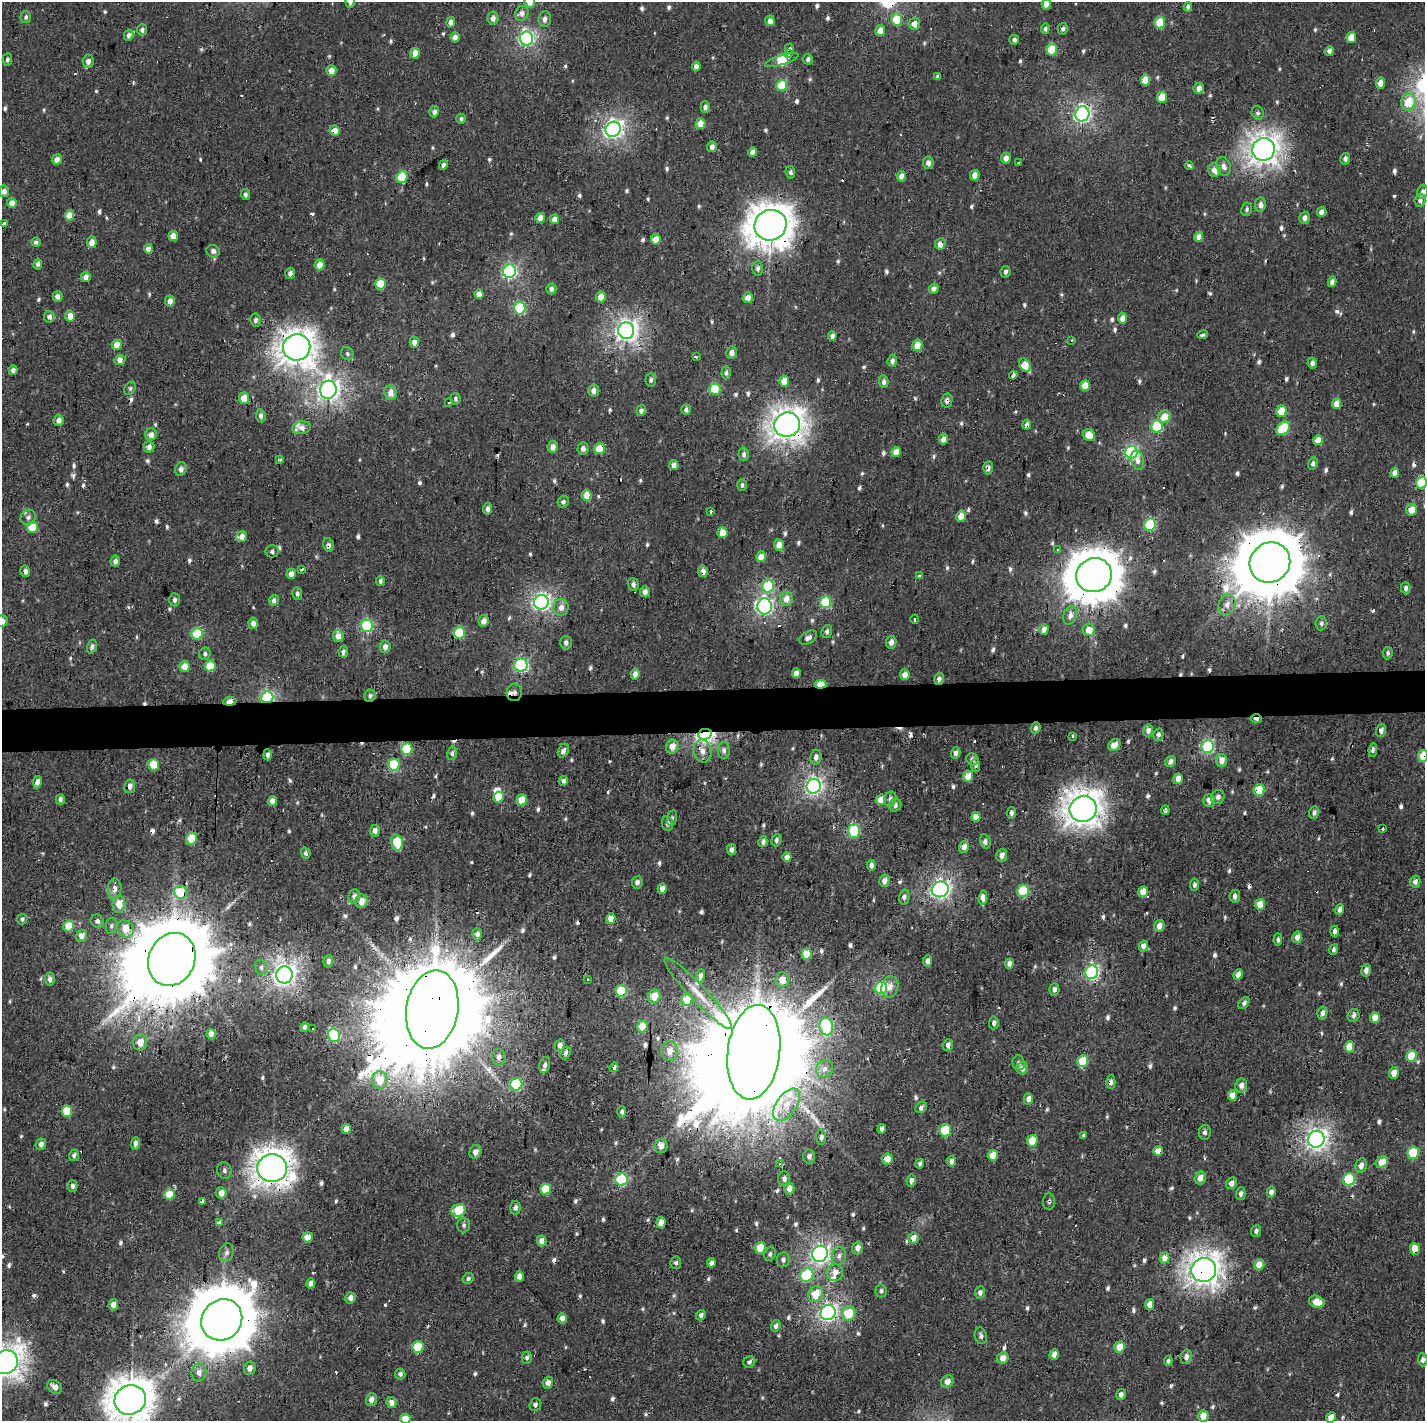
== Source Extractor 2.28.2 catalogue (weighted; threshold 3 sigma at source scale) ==
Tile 5 of 3 x 3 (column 2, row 2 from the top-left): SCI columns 1427-2849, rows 1552-2970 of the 4271 x 4523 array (HDU 1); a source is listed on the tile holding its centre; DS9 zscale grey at full resolution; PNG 1427 x 1423 px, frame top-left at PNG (2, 2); each listed source drawn as its Kron ellipse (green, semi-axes under 4 px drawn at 4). Shown black and unused: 3% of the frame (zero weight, under 2 of 3 exposures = <1% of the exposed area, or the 3 px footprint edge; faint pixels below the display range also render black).
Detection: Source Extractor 2.28.2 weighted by HDU 2 'WHT'; one run over the whole footprint, this tile lists its part. Background 7.19e-04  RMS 0.0035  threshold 0.0158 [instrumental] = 3 sigma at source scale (4.5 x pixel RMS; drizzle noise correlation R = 1.50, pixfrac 1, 0.0396/0.0396 arcsec/px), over >= 5 px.
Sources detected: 774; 1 too faint to see at this stretch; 1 inside a brighter object's white glare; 34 cosmic-ray / hot-pixel residue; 2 long thin detections or spike segments (spike, bleed or trail) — neither listed nor drawn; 6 inside a brighter listed object's ellipse — not listed separately; of the other 730, all 500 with FLUX_AUTO >= 0.847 (the completeness limit of this list) listed and drawn (230 fainter detections not listed), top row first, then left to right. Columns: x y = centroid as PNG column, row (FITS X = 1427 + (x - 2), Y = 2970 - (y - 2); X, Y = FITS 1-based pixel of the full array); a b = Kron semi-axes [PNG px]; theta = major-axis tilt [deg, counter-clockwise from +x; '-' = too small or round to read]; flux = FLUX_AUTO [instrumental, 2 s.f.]
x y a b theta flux
350 2 6 4 -87 1.1
530 2 6 5 - 3
1046 4 5 4 - 3.1
1188 7 5 4 - 1.2
522 13 7 6 - 1.7
26 17 6 5 - 0.86
493 18 6 5 - 1.8
545 19 8 6 84 1.7
897 20 6 5 - 13
770 21 5 5 - 2.5
451 22 5 4 - 1.9
1160 22 6 5 - 12
914 24 6 5 - 2.9
1045 29 5 4 - 0.9
1063 29 6 5 - 1
142 30 5 5 - 1
880 30 5 5 - 3.4
129 35 5 4 - 1.7
455 37 5 4 - 2.4
1351 37 5 5 - 5.6
526 38 7 6 - 88
1014 40 5 5 - 1.1
789 49 5 3 - 1400
1052 50 6 5 - 12
1329 51 5 4 - 1.7
415 53 5 4 - 4.2
789 54 3 3 - 1200
808 59 5 5 - 0.97
7 60 6 4 87 1
782 60 17 4 18 46
88 61 6 5 - 1.9
696 66 5 4 - 1.6
331 70 5 5 - 3.2
938 77 4 3 - 0.85
1145 80 5 4 - 5.4
1380 83 6 4 83 3.3
782 85 6 5 - 17
1199 88 5 5 - 2.2
1162 97 5 5 - 6.8
1408 102 9 7 80 8
705 107 5 4 - 1.5
434 112 5 5 - 1.4
1258 113 7 6 - 0.91
1082 114 7 7 - 110
461 119 5 5 - 0.88
700 124 5 5 - 5
613 129 8 7 - 140
334 131 5 5 - 3.7
712 147 5 5 - 1.6
1264 149 11 11 - 350
752 152 5 4 - 1.8
1006 158 5 5 - 2.5
57 159 5 5 - 2
1345 159 6 5 - 1.3
928 163 6 5 - 1.8
1019 163 4 3 - 0.88
443 165 5 4 - 1
1189 166 4 3 - 1.4
1224 166 9 7 -68 1.8
1214 170 7 6 - 3.3
790 172 6 4 -81 0.98
975 175 5 4 - 2.6
901 176 5 4 - 2.3
402 177 6 5 - 21
4 191 6 5 - 1.9
1422 192 7 5 81 1.3
245 194 5 4 - 0.94
1420 200 6 5 - 1.5
12 203 5 4 - 2.9
1260 205 7 5 80 1.8
1247 209 7 5 78 0.91
1321 212 5 5 - 2.1
69 215 5 4 - 5.6
540 218 5 5 - 3.3
1304 218 6 5 - 1.6
555 219 5 4 - 3
3 223 3 3 - 6.6
770 225 16 15 - 710
173 236 5 4 - 3.1
1199 237 5 4 - 3.1
656 239 5 5 - 5.6
36 242 5 4 - 1.1
92 242 6 5 - 3.1
940 244 6 5 - 2.7
148 249 5 4 - 2.3
213 251 7 6 - 1.3
38 264 5 4 - 1.1
320 265 5 5 - 3.5
758 268 7 5 89 1.2
509 271 7 6 - 71
1005 272 6 5 - 0.97
290 273 6 5 - 1.3
86 277 5 4 - 2.8
1332 282 5 4 - 1.9
380 284 5 5 - 11
551 289 5 5 - 1.3
934 289 5 5 - 1.8
479 294 5 4 - 3.4
57 296 5 5 - 1.7
601 297 5 5 - 3.8
748 297 5 5 - 2.9
170 301 5 5 - 2.3
520 308 6 6 - 30
70 316 5 5 - 4.9
49 317 6 5 - 1.5
1123 318 5 4 - 3.9
255 320 6 5 - 1.2
626 331 8 8 - 190
1203 334 5 3 - 1.9
832 336 5 4 - 1.5
1072 341 3 3 - 0.92
414 342 5 4 - 1.7
117 345 5 5 - 3.8
917 345 6 5 - 5
297 347 13 13 - 460
732 353 6 5 - 2.1
347 354 7 6 - 0.97
696 356 3 3 - 0.87
120 360 6 4 26 1.9
892 361 6 4 83 1.2
1312 363 5 4 - 1.3
1025 365 7 5 -59 7.6
13 370 5 4 - 1.7
726 373 6 4 86 0.96
1013 375 4 3 - 4.6
651 380 7 5 86 0.92
784 381 5 5 - 4.5
884 382 6 4 -87 1.2
1085 385 5 4 - 7.4
130 388 7 5 59 0.89
715 389 6 5 - 19
328 390 9 8 - 190
594 391 6 5 - 2.3
390 393 7 6 - 3
244 398 6 5 - 5.2
456 399 6 5 - 0.89
947 400 7 5 78 1.1
449 402 3 3 - 4.1
1337 404 5 4 - 4
686 410 5 5 - 1.3
641 411 5 4 - 1.4
1281 411 6 5 - 8.6
261 416 6 5 - 1.1
1164 417 6 6 - 5.6
59 420 5 5 - 2.1
787 425 13 12 - 400
1027 425 5 4 - 1.7
1157 426 6 5 - 27
302 428 9 6 11 2.6
1283 428 8 5 41 21
151 434 6 5 - 1.9
1089 435 6 5 - 5.2
944 439 5 4 - 3.1
1318 440 5 5 - 5.5
149 447 6 5 - 1.8
553 447 6 5 - 2.2
583 448 6 5 - 1.5
600 448 5 5 - 6.9
896 452 5 4 - 4.3
1131 452 6 6 - 54
744 454 7 5 87 1.2
280 460 3 3 - 2.6
1138 460 9 6 -77 2.2
1313 463 6 5 - 1.2
674 465 5 4 - 1.8
988 468 6 5 - 1.4
181 469 7 5 68 1.6
1395 473 5 4 - 2.4
1421 483 6 5 - 19
742 485 6 4 89 0.87
587 495 5 5 - 5.7
563 502 6 5 - 1.1
488 509 6 4 88 1.2
1411 510 6 5 - 4
711 511 3 3 - 1.1
961 516 5 4 - 3.4
28 517 8 7 - 1.2
1150 525 6 5 - 27
33 527 5 5 - 9.5
722 532 5 5 - 6.9
242 536 5 5 - 2.8
328 545 7 5 -72 1.4
779 545 5 5 - 3.8
1057 550 3 3 - 1.2
272 551 6 6 - 1.2
761 557 5 5 - 4.4
115 561 5 5 - 1.4
1270 563 21 19 44 3200
301 569 3 3 - 11
25 571 6 5 - 1.4
703 571 6 5 - 2.3
291 574 5 5 - 3.1
1094 575 18 17 - 1200
919 576 3 3 - 4.3
380 581 5 4 - 0.86
633 585 7 5 -73 1.2
768 586 6 5 - 20
1406 588 6 4 -89 1.2
645 592 5 5 - 2
297 594 6 5 - 0.94
786 599 7 6 - 3.4
174 600 7 5 -86 1.1
274 600 5 4 - 1.5
541 602 7 7 - 120
826 602 6 5 - 22
1227 605 10 8 68 2.7
765 606 8 7 - 94
561 607 8 7 - 2.7
1070 615 10 6 68 2.1
915 619 4 3 - 1.3
2 621 6 5 - 3
484 621 6 5 - 2.5
253 623 6 4 -84 2
1321 623 7 5 84 0.96
367 626 6 6 - 36
1044 629 5 4 - 2.7
1089 630 6 6 - 4.8
827 631 6 5 - 1.1
459 633 6 5 - 22
197 634 6 5 - 21
338 636 6 5 - 2.8
808 638 9 6 32 1.7
566 642 7 6 - 1.1
891 642 6 5 - 1.9
92 647 7 4 73 1
385 647 6 5 - 1.8
343 652 6 5 - 1.3
1388 653 6 5 - 0.92
205 654 6 5 - 0.96
521 665 6 6 - 56
185 666 6 5 - 4.5
210 666 5 5 - 11
796 673 5 4 - 2
635 674 5 4 - 2.1
905 675 5 5 - 2.8
939 679 6 5 - 1.6
821 684 6 4 4 6.8
514 692 8 7 - 1.7
370 696 6 5 - 0.91
267 697 6 6 - 61
230 701 6 4 5 2.4
1256 719 5 3 - 1.6
1036 728 6 4 70 0.99
1148 731 6 5 - 1.7
1381 731 6 5 - 1.3
705 734 7 5 12 130
1158 735 6 5 - 0.97
1072 736 3 3 - 1.6
1114 745 6 5 - 2.8
672 747 7 6 - 3.7
1207 747 6 6 - 42
407 749 6 5 - 16
724 750 8 6 -89 1.3
1373 750 7 4 84 1.1
563 751 7 5 62 1.4
702 751 12 9 -76 2.9
452 753 7 5 76 0.93
956 753 6 4 73 1.7
267 755 5 4 - 1.1
1423 756 6 5 - 8.9
816 757 7 5 82 1.6
972 759 6 5 - 1.1
1222 761 6 5 - 3
1171 762 6 5 - 1.5
153 765 6 5 - 8.5
394 765 6 5 - 20
976 765 7 4 -86 1.2
968 776 5 5 - 4.2
1178 779 5 4 - 2.5
563 781 5 4 - 1.4
37 782 6 4 79 2.4
130 786 7 5 80 1.9
814 786 7 7 - 110
1259 790 6 5 - 16
498 797 5 5 - 7.8
1218 797 7 6 - 1.2
60 799 5 4 - 1
890 799 7 6 - 1.1
522 800 5 5 - 6
881 800 5 4 - 4.8
1209 800 6 5 - 2.4
272 801 5 4 - 1.9
895 805 6 6 - 1.2
1083 809 14 13 - 480
1165 810 5 3 - 1.2
1314 812 6 5 - 1.1
1011 813 5 4 - 1.3
976 817 5 4 - 4.2
672 818 8 5 76 0.85
667 823 7 5 -82 1.4
1383 829 3 3 - 2.6
375 831 6 5 - 1.8
854 831 7 6 - 25
191 839 6 5 - 10
776 840 6 5 - 1
985 841 7 5 -77 1.4
397 842 8 5 -75 13
763 842 5 4 - 1.1
964 847 6 5 - 2.4
732 849 5 4 - 1.4
306 853 6 4 -74 0.94
1002 855 6 5 - 2
787 857 5 4 - 2.1
871 865 5 4 - 1.2
884 881 6 5 - 2.5
637 882 6 5 - 1.3
1415 882 6 5 - 1.5
1194 885 6 4 85 0.87
115 889 11 6 83 2
662 889 5 4 - 2.2
940 889 8 7 - 130
1023 891 6 5 - 26
180 892 6 6 - 11
1143 892 5 4 - 5.5
354 896 7 6 - 1.6
1235 896 6 5 - 1.3
904 897 7 5 78 1.2
983 898 7 4 85 3.2
362 901 7 6 - 3.5
119 904 8 6 84 4.6
1260 904 5 5 - 5.7
1339 910 5 4 - 1.4
22 919 6 5 - 0.86
611 919 5 4 - 4.1
97 921 7 6 - 1.3
69 926 6 5 - 8.1
111 926 8 5 81 0.85
1159 926 6 5 - 2.6
125 929 9 7 -55 5.3
1335 931 5 4 - 1.3
477 934 6 5 - 1.5
81 936 6 5 - 2.7
1297 937 6 5 - 2.6
1278 940 6 4 86 0.86
1143 946 5 4 - 2.5
1334 949 6 4 69 0.94
807 954 5 5 - 9.9
172 959 27 23 65 7500
328 961 6 5 - 1.2
927 961 5 4 - 1.6
1009 964 5 4 - 1.5
261 967 8 6 -75 1
1366 970 6 5 - 1.7
1092 972 7 6 - 79
284 975 8 8 - 220
1238 975 5 4 - 2.7
700 976 7 4 82 1.7
50 979 6 5 - 1.6
588 980 3 3 - 0.86
782 980 7 7 - 4
890 987 11 8 74 2.9
881 988 6 6 - 42
1054 989 6 5 - 1.2
621 991 6 5 - 17
698 993 48 8 -47 8.6
654 996 7 6 - 6.2
687 1000 6 6 - 8
1244 1003 7 4 52 1
432 1009 39 26 80 15000
1322 1013 7 5 79 1.6
1353 1016 6 6 - 1.1
1375 1017 5 5 - 3.6
994 1023 6 5 - 1.3
826 1026 9 6 -79 27
304 1027 5 4 - 1.2
642 1027 6 5 - 9.8
312 1028 3 3 - 1.8
211 1034 5 4 - 2.6
334 1035 7 6 - 26
140 1042 8 7 - 3.8
560 1045 6 5 - 1.9
948 1045 6 5 - 1.6
1349 1047 5 5 - 7.5
669 1051 10 8 87 3.4
754 1052 47 26 83 20000
565 1053 6 5 - 1.2
1411 1056 6 5 - 13
499 1057 8 7 - 1.6
1083 1061 6 5 - 10
1019 1063 7 6 - 1.2
545 1065 8 5 76 1
614 1067 5 4 - 1.4
1022 1068 6 6 - 2.2
825 1069 9 8 - 1.9
1394 1073 6 5 - 3.2
380 1080 9 7 -89 7.3
1111 1082 7 4 87 1.3
516 1084 6 6 - 34
1241 1085 7 6 - 2.3
1232 1095 5 4 - 4.6
1028 1099 6 4 77 1.9
787 1105 18 10 55 6.2
921 1107 6 5 - 1
67 1111 6 5 - 8.2
622 1112 6 4 87 0.89
346 1129 5 4 - 2.8
882 1129 5 4 - 1.3
945 1130 6 5 - 18
1205 1132 7 6 - 1.1
1084 1135 3 3 - 4.8
821 1137 7 5 -88 1.2
1316 1139 8 8 - 180
1032 1141 6 5 - 8.8
135 1143 6 4 85 1.1
41 1144 6 5 - 1.6
661 1146 7 6 - 3.3
1158 1151 5 5 - 3.7
475 1152 7 6 - 1.9
1413 1153 6 5 - 19
74 1155 6 4 72 1.2
993 1155 5 5 - 5.8
809 1156 7 6 - 1.3
887 1159 5 5 - 4.3
951 1161 5 4 - 1.7
1382 1162 6 5 - 5.8
780 1163 3 3 - 11000
920 1164 5 4 - 0.93
1361 1165 7 5 79 2.1
272 1168 15 14 - 500
224 1170 8 7 - 1.1
1200 1178 6 5 - 2.6
784 1179 7 6 - 1.4
1349 1179 6 6 - 25
621 1180 6 6 - 29
911 1181 6 4 81 1.4
1231 1183 6 5 - 2.1
72 1186 5 5 - 1.1
545 1189 5 5 - 11
789 1189 6 5 - 2.5
1271 1192 5 4 - 1.6
221 1193 6 5 - 2.5
169 1194 5 5 - 7.9
1241 1194 6 5 - 1.3
203 1201 4 3 - 5.6
1049 1202 8 6 89 0.86
515 1208 7 5 84 1
458 1210 7 6 - 13
219 1223 4 3 - 12
661 1223 6 4 84 2.4
464 1225 7 6 - 0.91
1256 1231 6 5 - 1
307 1237 5 5 - 5.6
914 1238 5 5 - 3.2
541 1241 5 5 - 2.4
760 1248 6 5 - 9.4
858 1248 6 5 - 2
1415 1249 6 5 - 5.7
227 1253 9 7 70 1.4
770 1254 7 5 64 1
820 1254 8 7 - 140
839 1256 9 7 79 1.5
1164 1258 5 5 - 3.3
783 1260 7 6 - 1.3
676 1263 6 5 - 0.86
711 1263 5 4 - 1.3
1259 1265 6 5 - 4.3
1204 1270 12 12 - 390
835 1272 8 8 - 3.1
807 1275 7 6 - 19
519 1276 5 4 - 2
468 1278 6 5 - 0.88
311 1283 5 4 - 1.8
881 1291 6 5 - 0.85
980 1293 6 5 - 1.3
816 1294 8 7 - 7.4
350 1298 5 5 - 1.8
1317 1302 8 6 -22 5.3
1150 1304 5 4 - 3.4
113 1305 5 5 - 2.3
828 1313 8 7 - 120
848 1313 7 6 - 11
701 1315 5 4 - 1.2
562 1318 5 4 - 2
222 1320 21 19 47 3200
776 1326 6 4 71 1.2
981 1336 8 6 -74 1.1
418 1347 6 5 - 15
1120 1347 6 5 - 5.2
1054 1354 5 4 - 2.1
1186 1357 7 5 81 1.6
527 1358 6 5 - 0.91
1003 1358 6 5 - 3.3
1423 1360 6 4 -88 1.1
1168 1361 5 4 - 0.92
5 1362 13 11 31 380
749 1362 6 5 - 1
250 1368 7 5 70 2
199 1372 9 7 82 2
400 1374 5 5 - 0.99
947 1382 7 6 - 2.1
548 1383 6 5 - 2
55 1387 8 6 -43 2.4
1121 1394 5 4 - 1.5
371 1399 6 5 - 2.1
130 1400 16 14 23 700
391 1402 5 5 - 2.4
535 1405 6 5 - 1.1
1203 1416 6 5 - 4.1
1331 1418 5 4 - 5
405 1419 5 5 - 6.4
Overlapping masked pixels (flux is a lower limit): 56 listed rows (the first 20) at x y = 1351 37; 789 49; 789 54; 1082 114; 334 131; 1224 166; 770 225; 940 244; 297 347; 947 400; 1164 417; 787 425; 1027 425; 600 448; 988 468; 587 495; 1411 510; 328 545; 1270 563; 25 571
Isophote crosses this tile's border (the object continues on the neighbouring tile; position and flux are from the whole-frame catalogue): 10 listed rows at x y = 350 2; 530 2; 1046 4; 1421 483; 2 621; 1423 756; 5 1362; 130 1400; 1331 1418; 405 1419